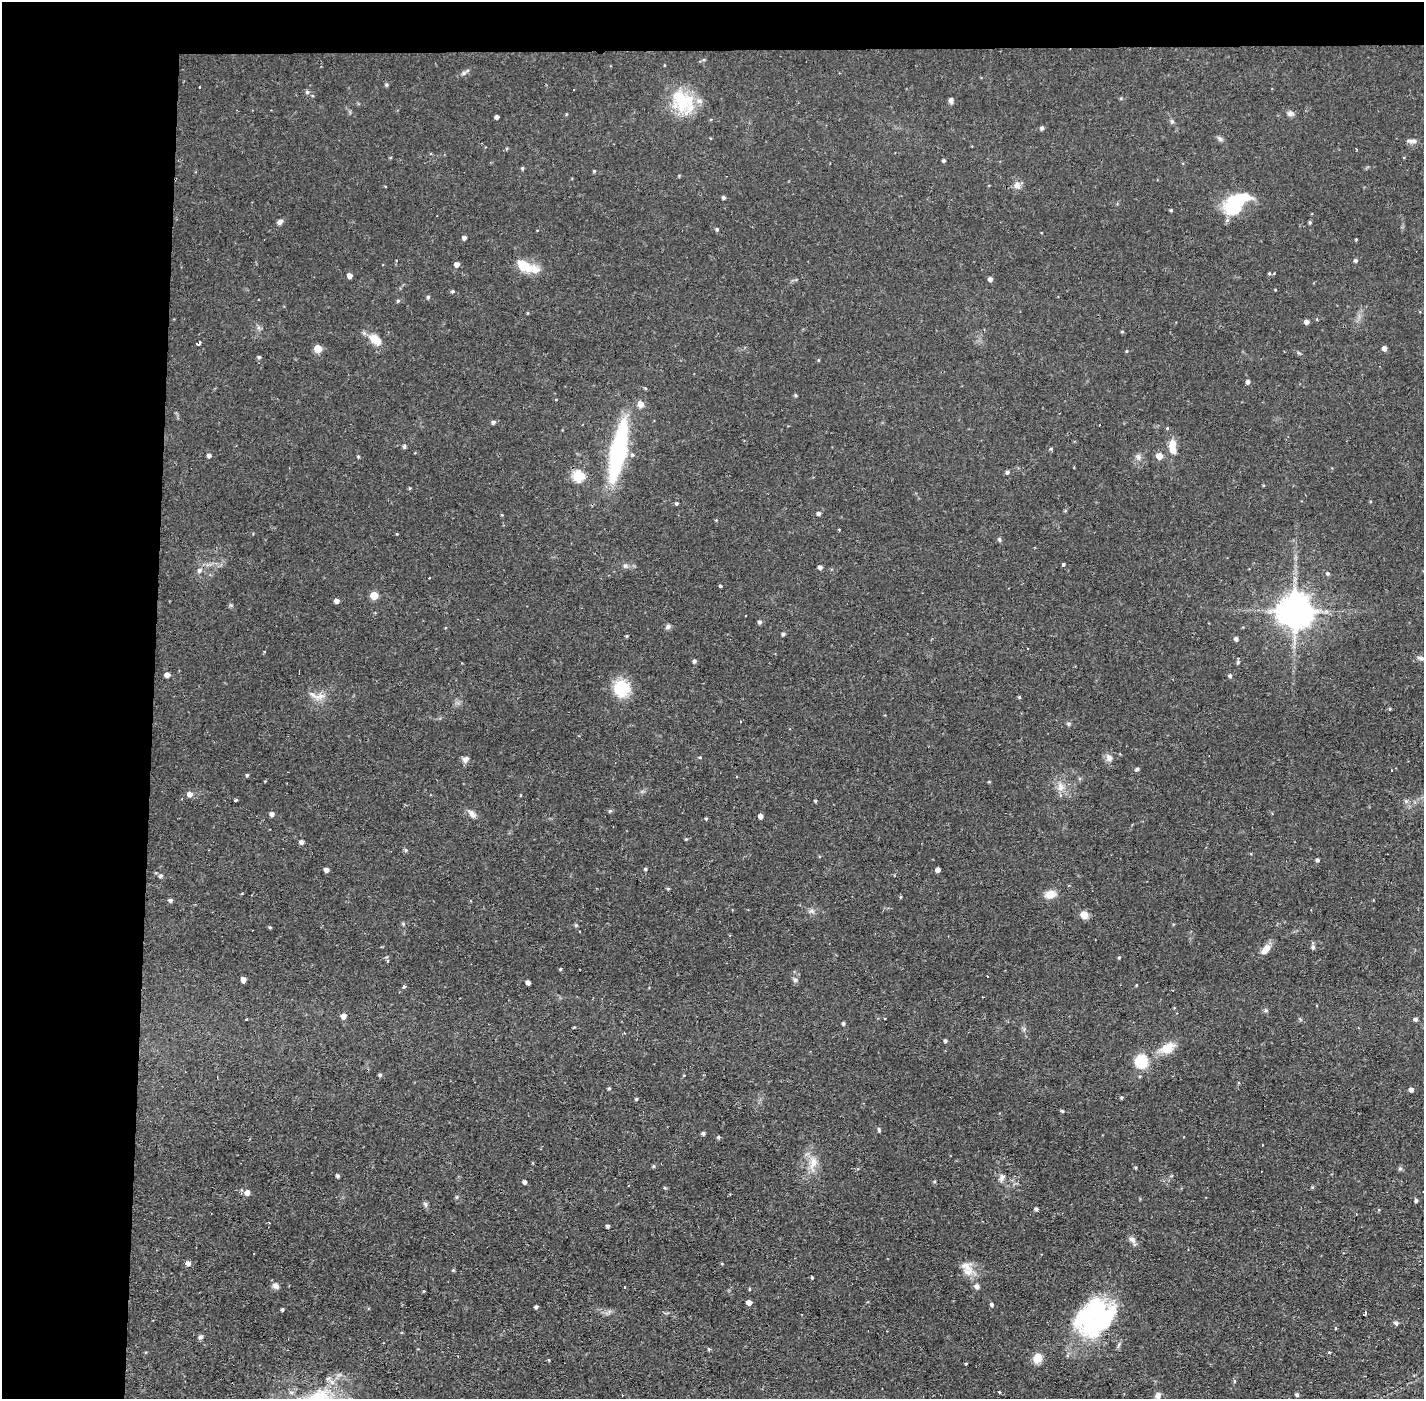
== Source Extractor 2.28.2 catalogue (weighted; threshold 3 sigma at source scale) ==
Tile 1 of 3 x 3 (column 1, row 1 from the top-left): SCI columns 1-1422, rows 2849-4245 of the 4267 x 4299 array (HDU 1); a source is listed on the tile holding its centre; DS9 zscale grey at full resolution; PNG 1426 x 1401 px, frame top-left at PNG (2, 2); no overlay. Shown black and unused: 14% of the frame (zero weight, under 2 of 3 exposures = <1% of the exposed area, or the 3 px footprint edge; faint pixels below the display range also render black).
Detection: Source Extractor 2.28.2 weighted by HDU 2 'WHT'; one run over the whole footprint, this tile lists its part. Background 0.0567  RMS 0.0058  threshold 0.0261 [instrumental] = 3 sigma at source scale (4.5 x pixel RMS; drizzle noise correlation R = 1.50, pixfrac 1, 0.05/0.05 arcsec/px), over >= 5 px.
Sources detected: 203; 4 inside a brighter object's white glare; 8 cosmic-ray / hot-pixel residue — not listed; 3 inside a brighter listed object's ellipse — not listed separately; the other 188 listed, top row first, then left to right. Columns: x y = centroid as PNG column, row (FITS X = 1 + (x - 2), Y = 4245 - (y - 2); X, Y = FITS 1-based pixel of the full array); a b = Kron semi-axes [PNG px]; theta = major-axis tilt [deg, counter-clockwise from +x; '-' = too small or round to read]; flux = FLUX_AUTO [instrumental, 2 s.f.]
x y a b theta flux
463 73 8 5 28 1.5
386 85 5 5 - 0.87
199 87 3 2 - 0.93
307 92 5 4 - 1.2
682 101 32 27 -55 26
951 101 7 5 -79 1.6
1290 113 9 7 -10 1.9
566 114 4 3 - 0.51
497 117 4 3 - 1.7
1172 121 6 5 - 0.99
1042 128 5 4 - 1.3
1220 139 8 6 -45 1.4
1412 141 14 5 -7 2.3
944 161 4 4 - 0.98
522 168 4 4 - 0.9
594 171 4 4 - 0.69
1017 185 10 8 -83 3.3
723 198 4 4 - 1.3
1234 208 18 13 13 25
1171 210 3 3 - 0.7
280 222 8 5 35 1.8
1310 222 5 4 - 0.88
717 229 5 4 - 0.94
464 238 4 4 - 1.8
1356 239 3 3 - 0.51
1355 260 4 4 - 1.2
457 264 5 5 - 2.8
524 265 27 12 -23 12
1269 273 5 4 - 0.83
350 276 4 4 - 2.9
990 279 4 4 - 2.2
452 291 4 3 - 0.89
428 297 4 4 - 1
398 301 5 4 - 0.83
1306 322 5 4 - 2.4
1122 332 4 4 - 0.69
375 339 16 9 -38 8.1
199 343 5 3 - 3.1
1384 348 4 4 - 2.9
318 349 5 5 - 17
1127 351 4 4 - 0.55
259 357 4 4 - 1.1
818 360 5 3 - 0.48
1248 382 4 4 - 1.9
796 395 5 4 - 0.73
640 404 8 7 - 3.3
493 422 5 4 - 1.4
1167 428 4 3 - 0.53
404 447 5 4 - 1.2
1172 447 18 8 -84 8.4
1050 449 5 3 - 0.62
618 451 48 12 78 100
209 455 4 4 - 1.8
1159 456 5 5 - 6.6
358 457 4 3 - 0.74
1138 457 9 7 -89 2.2
1007 472 5 4 - 1.3
578 476 6 5 - 46
409 488 5 3 - 0.57
676 503 4 4 - 1
818 513 4 4 - 1.5
716 520 4 4 - 0.53
999 540 6 5 - 1
1035 547 3 2 - 0.4
1063 564 3 3 - 1.5
625 566 6 6 - 1.3
820 567 4 4 - 2
199 571 7 6 - 1.8
1327 573 5 5 - 1.1
720 586 3 3 - 1.7
374 595 5 5 - 15
337 601 4 4 - 2.5
1295 610 10 10 - 1400
759 622 5 4 - 1.4
668 627 7 6 - 1.6
783 634 5 4 - 1.2
626 636 4 3 - 0.66
1236 639 4 4 - 1.8
1423 659 21 5 -11 2.8
694 661 4 4 - 1.4
167 675 4 4 - 3.3
1230 676 5 4 - 1.3
621 688 17 16 - 22
319 696 18 7 17 4.6
1019 697 4 4 - 0.64
1390 709 4 4 - 0.63
1068 724 6 5 - 0.94
700 757 4 3 - 0.6
1109 758 10 8 -58 2.9
466 759 8 6 42 2.3
1137 769 4 4 - 1.4
247 775 4 4 - 0.79
989 782 5 3 - 0.52
1061 787 12 9 -69 4.7
190 794 5 5 - 3.4
236 800 4 2 - 0.93
815 801 4 3 - 0.76
610 811 5 4 - 0.88
272 814 5 5 - 2.3
472 814 12 7 -50 2.8
760 816 4 4 - 2.4
706 819 4 3 - 0.65
301 842 5 4 - 2.1
406 850 5 4 - 0.91
1317 860 5 4 - 1.2
645 869 5 4 - 0.9
326 870 4 4 - 2.5
938 870 4 4 - 2.8
161 876 5 5 - 1.3
668 889 4 4 - 0.67
1050 894 13 9 18 5.9
900 897 5 3 - 0.68
170 900 5 5 - 1.4
812 911 9 5 -24 1.7
1084 915 8 7 - 5.1
403 924 5 4 - 0.69
270 927 4 4 - 0.69
1313 947 6 6 - 1.4
1266 949 14 8 50 5.3
1119 958 4 3 - 0.67
560 969 4 3 - 0.7
988 976 3 2 - 0.84
243 980 5 4 - 4.2
795 980 7 6 - 1.5
528 982 4 4 - 2.4
404 986 5 4 - 1.2
1266 1010 6 5 - 0.99
343 1016 5 5 - 3.1
247 1019 3 2 - 0.96
1416 1019 5 4 - 1.5
843 1024 4 4 - 1.1
945 1041 4 4 - 1.2
1167 1048 21 12 28 9.4
1141 1061 12 11 - 20
380 1075 4 4 - 1.1
609 1088 4 4 - 0.69
1411 1090 4 4 - 2.3
1121 1097 4 3 - 0.89
636 1099 4 4 - 0.78
1062 1111 4 3 - 0.88
879 1129 7 4 -65 0.9
703 1133 4 3 - 1.4
718 1137 4 4 - 0.92
813 1162 19 10 73 7.1
653 1166 5 4 - 0.85
1135 1167 3 3 - 0.62
1400 1168 6 4 0 0.9
338 1176 4 4 - 1.1
1002 1177 11 7 62 2.3
524 1182 4 4 - 1.8
629 1186 3 2 - 0.61
1312 1187 5 4 - 0.59
247 1193 6 6 - 3.4
457 1197 6 4 71 0.7
1416 1200 4 4 - 1.2
425 1204 8 5 -61 1.3
1036 1209 4 4 - 1.3
269 1223 3 2 - 0.54
608 1226 4 3 - 1.3
1132 1240 11 7 -46 2.6
188 1263 5 5 - 2.7
722 1264 4 3 - 0.55
966 1267 20 13 -33 7.5
453 1270 5 4 - 0.62
812 1278 3 3 - 0.81
276 1286 10 8 -30 2.4
977 1286 6 5 - 2.5
749 1289 4 3 - 0.54
424 1291 4 3 - 0.48
749 1302 4 4 - 4
992 1304 5 4 - 1.1
536 1307 4 3 - 1.4
282 1310 4 3 - 0.9
1365 1313 4 2 - 1.6
1102 1320 61 24 39 57
1396 1323 5 5 - 1.6
1335 1328 3 3 - 0.77
200 1337 7 6 - 1.3
708 1349 5 3 - 0.66
1329 1352 4 3 - 0.81
1037 1358 9 9 - 7.6
549 1360 4 3 - 0.47
966 1364 3 2 - 0.56
1234 1381 5 4 - 0.84
999 1392 4 3 - 0.45
622 1395 3 2 - 0.39
1297 1395 4 3 - 1.1
1158 1396 11 6 80 3
Isophote crosses this tile's border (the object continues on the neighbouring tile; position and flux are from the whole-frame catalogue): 3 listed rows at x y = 1412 141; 1423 659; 1158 1396